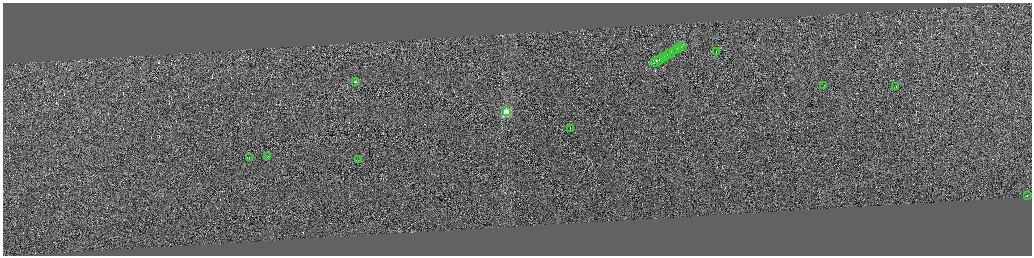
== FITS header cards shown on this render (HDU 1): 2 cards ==
NAXIS1  =                 4117
NAXIS2  =                 1013

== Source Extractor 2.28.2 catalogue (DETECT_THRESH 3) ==
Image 4117 x 1013 px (HDU 1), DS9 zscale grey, zoomed out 1/4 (1 PNG px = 4 x 4 image px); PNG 1034 x 258 px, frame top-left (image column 4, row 1010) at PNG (3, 3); each listed source drawn as its Kron ellipse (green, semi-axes under 4 px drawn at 4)
Background 0.0835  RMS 3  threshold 8.92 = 3 sigma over >= 5 px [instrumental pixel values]
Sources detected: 394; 376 cannot appear on this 1/4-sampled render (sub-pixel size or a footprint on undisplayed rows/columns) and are neither listed nor drawn; the other 18 listed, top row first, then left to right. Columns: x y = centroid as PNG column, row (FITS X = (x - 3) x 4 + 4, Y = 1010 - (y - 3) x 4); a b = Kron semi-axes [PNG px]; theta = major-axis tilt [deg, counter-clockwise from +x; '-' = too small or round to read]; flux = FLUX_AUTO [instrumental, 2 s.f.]
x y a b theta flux
683 46 2 1 - 26000
679 48 3 1 - 13000
676 49 4 1 - 24000
673 51 4 1 - 17000
716 52 2 1 - 4300
668 54 6 1 32 23000
665 56 4 1 - 16000
661 59 7 1 33 27000
656 61 6 1 30 28000
355 82 2 1 - 10000
824 85 2 1 - 8000
895 86 2 1 - 5500
506 112 2 2 - 110000
570 128 2 1 - 6800
267 156 2 1 - 6300
249 157 2 1 - 5400
358 159 2 1 - 6000
1027 195 2 1 - 11000
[376 sub-pixel or undisplayed-footprint detections neither listed nor drawn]